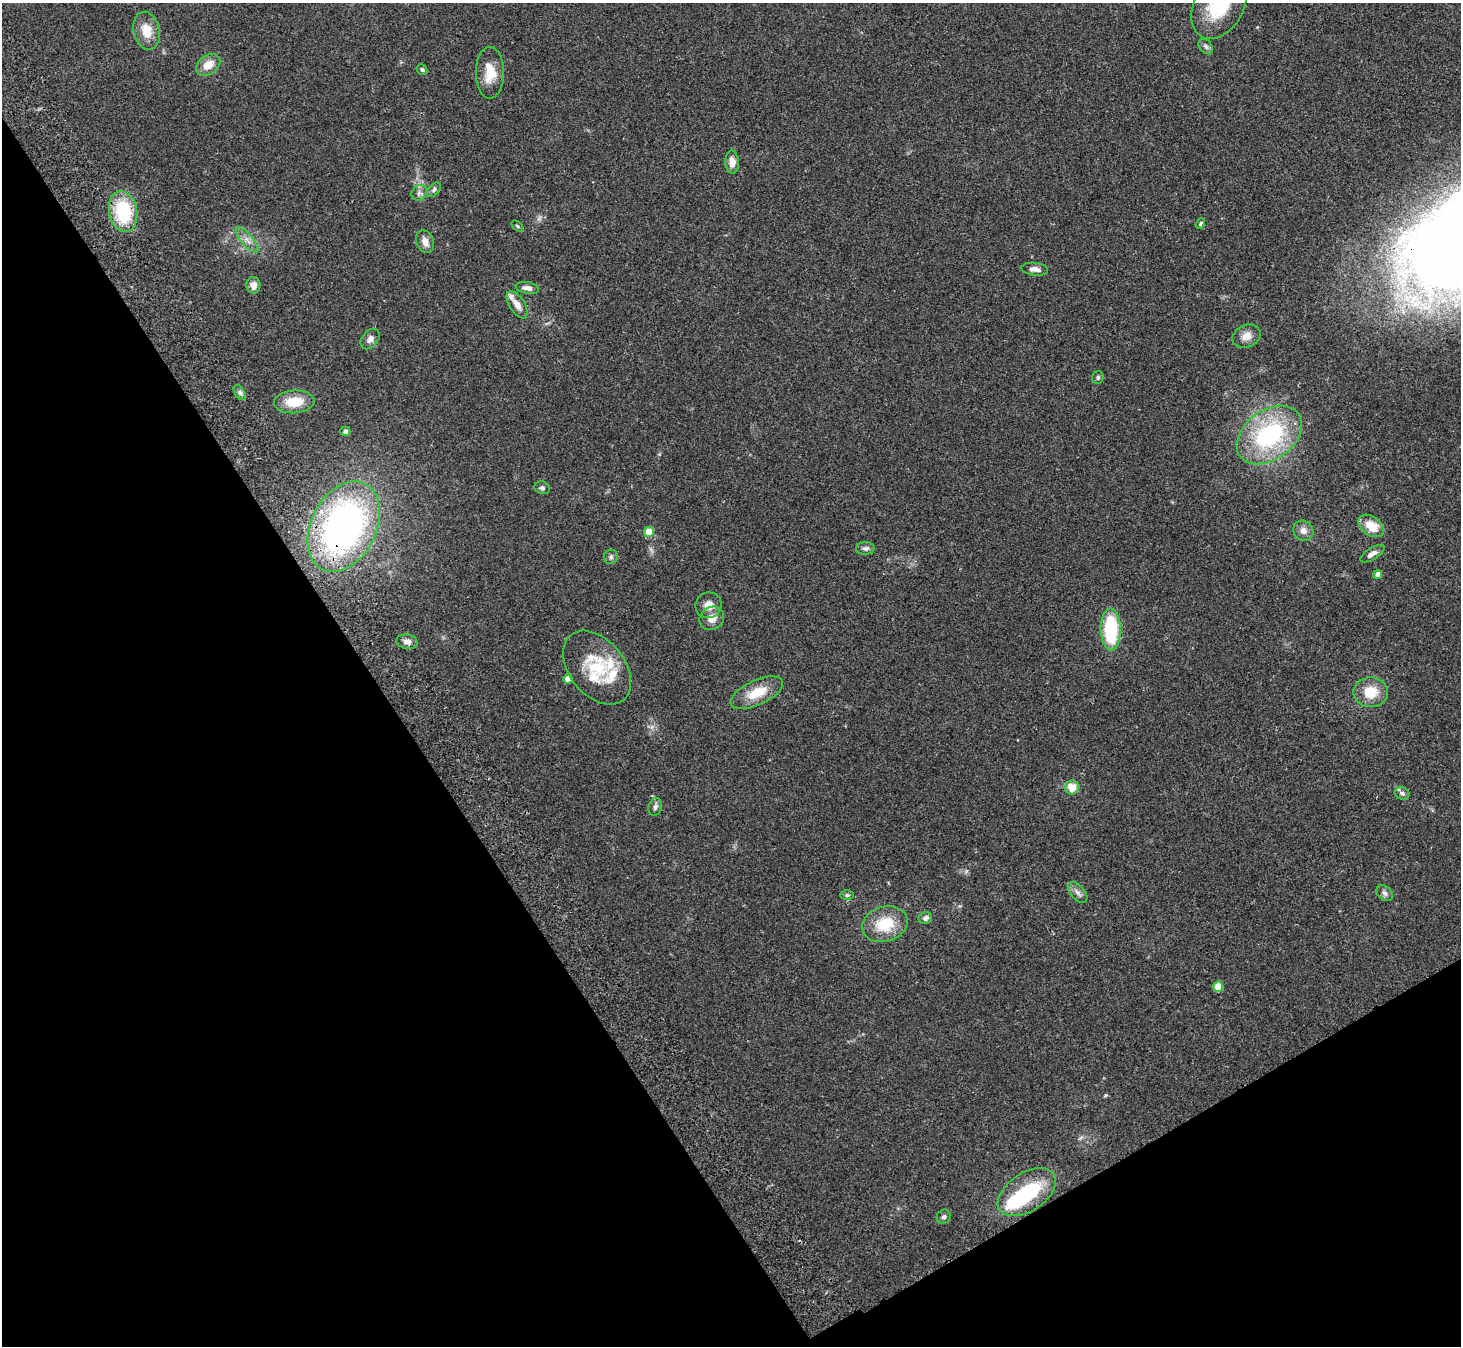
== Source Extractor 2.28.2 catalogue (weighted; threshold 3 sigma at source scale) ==
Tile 14 of 4 x 4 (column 2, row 4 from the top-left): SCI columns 1512-2970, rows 197-1540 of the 5943 x 5903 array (HDU 1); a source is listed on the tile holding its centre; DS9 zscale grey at full resolution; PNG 1463 x 1348 px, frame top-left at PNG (2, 3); each listed source drawn as its Kron ellipse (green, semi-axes under 4 px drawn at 4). Shown black and unused: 32% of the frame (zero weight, under 2 of 3 exposures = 3% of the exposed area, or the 3 px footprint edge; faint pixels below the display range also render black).
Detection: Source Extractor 2.28.2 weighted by HDU 2 'WHT'; one run over the whole footprint, this tile lists its part. Background 0.109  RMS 0.0092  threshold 0.0413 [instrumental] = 3 sigma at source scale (4.5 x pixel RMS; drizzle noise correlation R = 1.50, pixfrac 1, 0.05/0.05 arcsec/px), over >= 5 px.
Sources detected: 58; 1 inside a brighter object's white glare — neither listed nor drawn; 4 inside a brighter listed object's ellipse — not listed separately; the other 53 listed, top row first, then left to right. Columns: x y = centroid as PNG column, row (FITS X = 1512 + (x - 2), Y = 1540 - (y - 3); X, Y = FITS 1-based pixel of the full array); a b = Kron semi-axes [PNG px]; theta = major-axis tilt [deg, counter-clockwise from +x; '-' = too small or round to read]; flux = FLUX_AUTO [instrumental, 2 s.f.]
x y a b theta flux
1219 5 36 25 61 54
147 31 19 13 -78 16
1206 46 9 6 -50 2.2
208 65 13 9 36 12
422 70 5 5 - 1.7
490 73 26 14 -90 18
732 162 11 6 -86 7.8
434 190 8 5 46 2.1
419 193 8 7 - 3.1
123 211 21 14 -79 54
1200 224 6 4 52 1.5
517 226 7 3 -42 1
247 240 16 5 -50 5.9
425 242 12 8 -66 6.2
1035 269 13 6 -6 4.9
253 285 8 7 - 5.9
527 288 12 5 -10 4.8
517 305 15 7 -57 7
1246 336 14 11 23 7.9
370 339 11 8 51 5
1098 378 6 6 - 1.9
240 393 8 5 -58 2.5
294 402 20 11 4 21
345 431 5 4 - 2.4
1269 435 36 25 36 110
542 488 8 6 -16 2.3
1371 526 14 9 -36 19
344 527 48 32 63 310
1303 531 10 9 - 5.6
649 532 5 5 - 21
865 548 9 6 1 3
1372 554 14 5 32 4.4
611 557 7 7 - 2.3
1378 574 4 4 - 5.8
708 605 13 13 - 8.5
712 618 13 11 39 8.4
1111 629 21 10 -88 62
407 642 11 7 -10 4.8
597 668 42 27 -51 48
568 679 4 4 - 9.8
1370 692 17 15 -1 21
757 693 28 12 25 21
1072 787 7 7 - 14
1402 793 7 6 - 2.7
655 807 9 6 72 3
1078 892 12 7 -49 4
1385 893 9 6 -43 2.8
847 895 6 5 - 1.7
925 918 7 6 - 3.2
885 924 23 17 17 30
1218 987 5 5 - 21
1027 1192 33 19 33 57
944 1217 7 6 - 2.2
Overlapping masked pixels (flux is a lower limit): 1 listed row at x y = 344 527
Isophote crosses this tile's border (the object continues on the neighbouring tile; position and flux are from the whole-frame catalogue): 1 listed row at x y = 1219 5